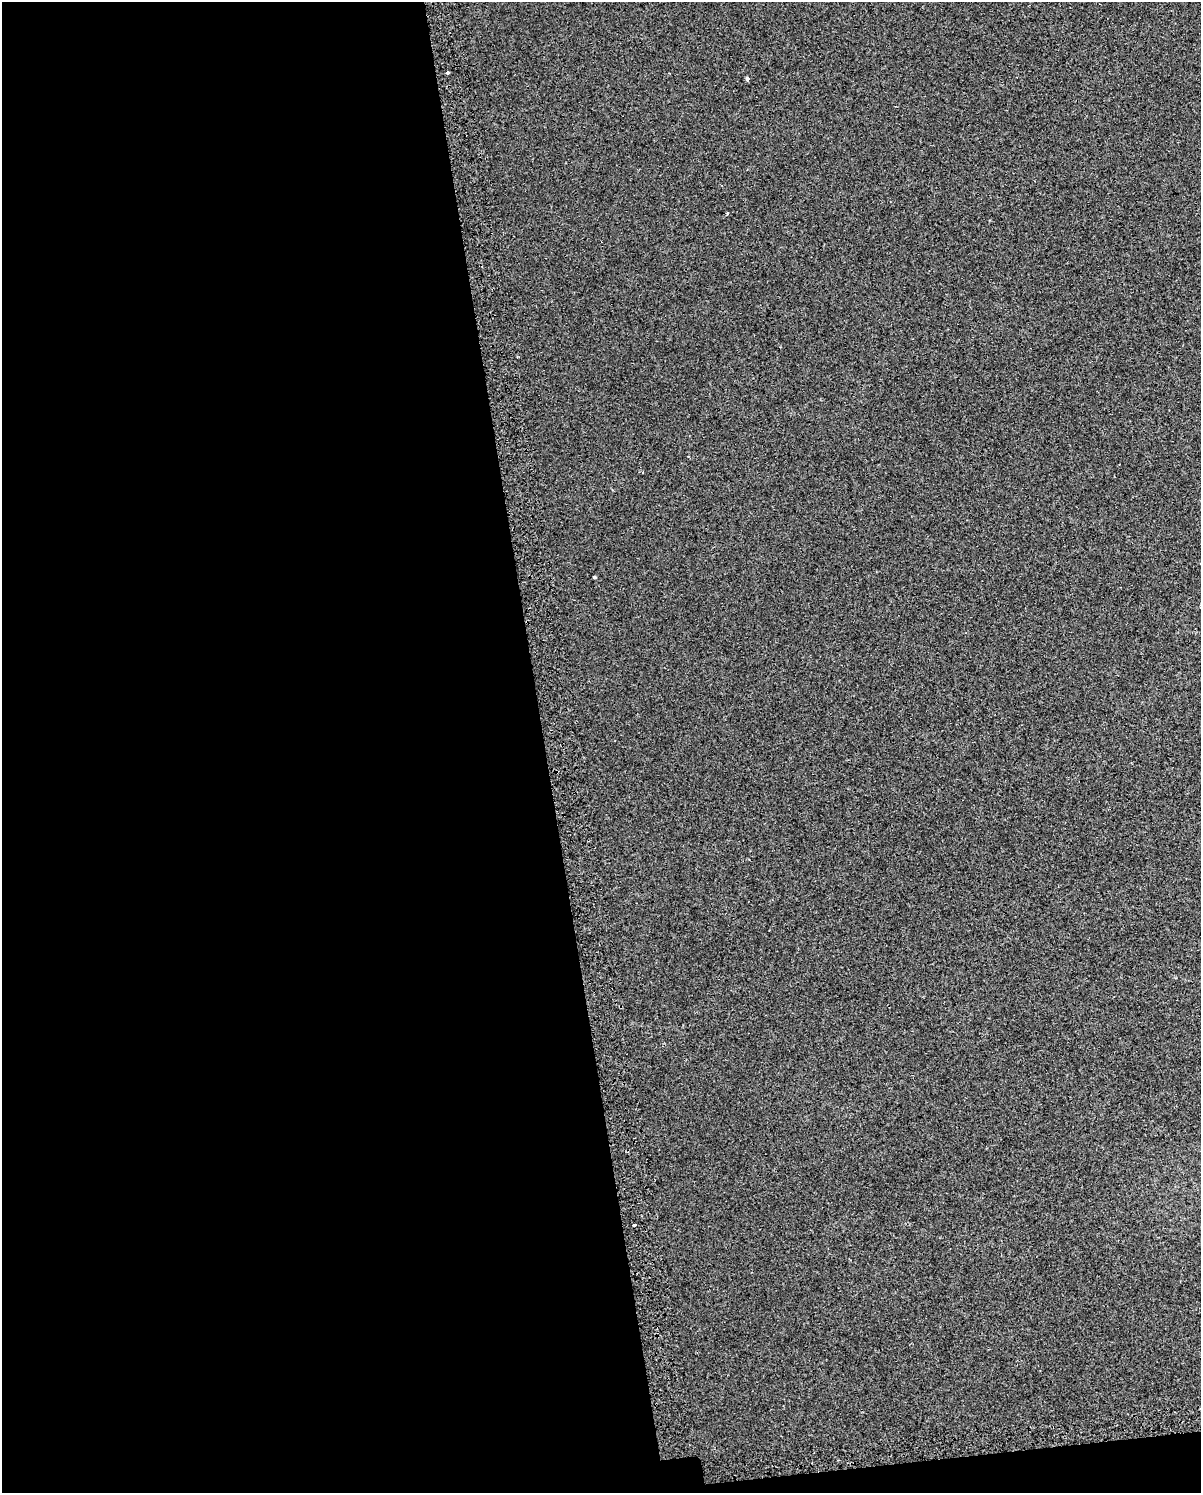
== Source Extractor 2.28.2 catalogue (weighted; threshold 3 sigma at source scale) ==
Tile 9 of 4 x 3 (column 1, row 3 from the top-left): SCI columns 40-1238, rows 55-1545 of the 4875 x 4627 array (HDU 1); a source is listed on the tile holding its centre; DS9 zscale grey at full resolution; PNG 1203 x 1495 px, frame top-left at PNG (2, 2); no overlay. Shown black and unused: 46% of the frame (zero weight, under 2 of 3 exposures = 3% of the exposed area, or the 3 px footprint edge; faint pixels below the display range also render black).
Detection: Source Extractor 2.28.2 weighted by HDU 2 'WHT'; one run over the whole footprint, this tile lists its part. Background 0.00321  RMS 0.0041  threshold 0.0183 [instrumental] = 3 sigma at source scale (4.5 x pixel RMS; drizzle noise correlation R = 1.50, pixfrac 1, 0.0396/0.0396 arcsec/px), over >= 5 px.
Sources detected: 5; all 5 listed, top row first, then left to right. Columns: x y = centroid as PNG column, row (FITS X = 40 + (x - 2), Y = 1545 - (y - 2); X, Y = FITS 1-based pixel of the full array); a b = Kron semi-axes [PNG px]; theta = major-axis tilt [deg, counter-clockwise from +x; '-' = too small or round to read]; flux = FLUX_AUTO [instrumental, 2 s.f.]
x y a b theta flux
447 73 3 3 - 1.4
747 79 4 3 - 3.1
727 213 3 3 - 3.4
594 577 3 3 - 0.5
635 1225 4 2 - 2.7